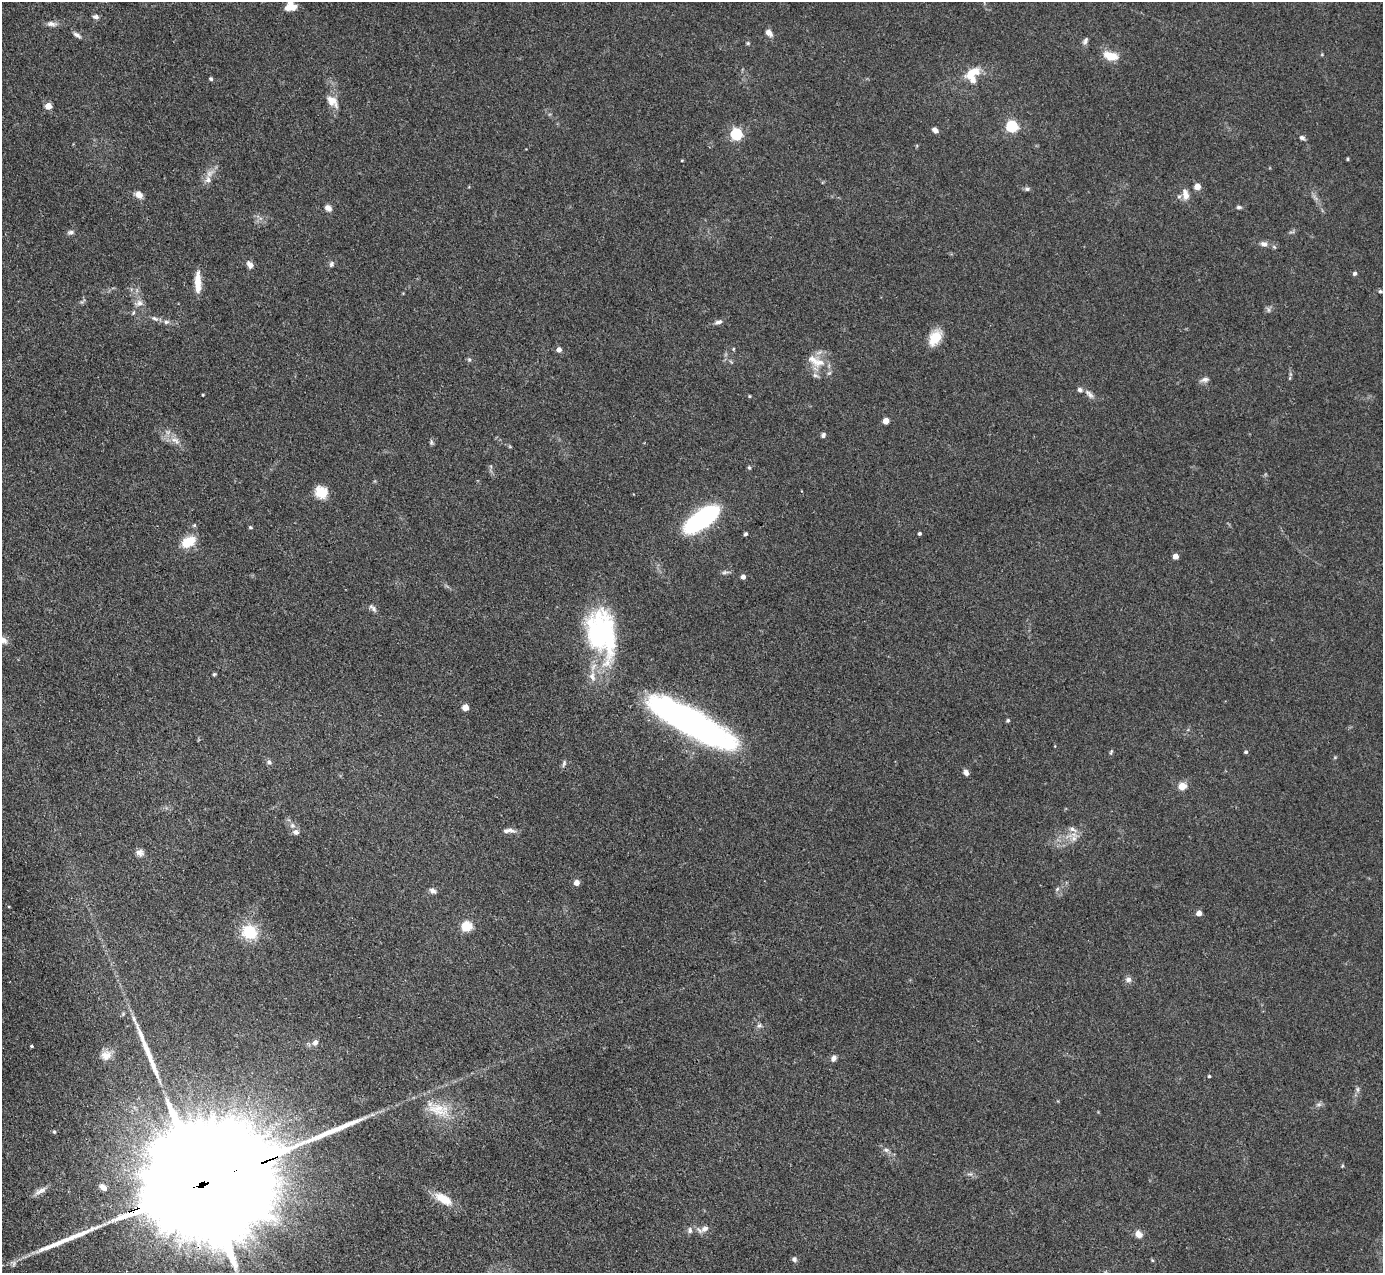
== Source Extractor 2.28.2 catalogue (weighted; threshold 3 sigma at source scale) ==
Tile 7 of 4 x 4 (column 3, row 2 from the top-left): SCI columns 2764-4144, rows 2822-4092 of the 5527 x 5514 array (HDU 1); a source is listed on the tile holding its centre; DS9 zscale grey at full resolution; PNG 1385 x 1275 px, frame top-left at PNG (2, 2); no overlay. Shown black and unused: <1% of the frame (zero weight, under 3 of 4 exposures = <1% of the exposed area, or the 3 px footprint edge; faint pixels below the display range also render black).
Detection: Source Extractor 2.28.2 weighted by HDU 2 'WHT'; one run over the whole footprint, this tile lists its part. Background 0.0867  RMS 0.0058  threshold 0.0263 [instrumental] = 3 sigma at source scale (4.5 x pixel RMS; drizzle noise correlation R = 1.50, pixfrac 1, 0.05/0.05 arcsec/px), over >= 5 px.
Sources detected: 115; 1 inside a brighter object's white glare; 2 long thin detections or spike segments (spike, bleed or trail) — not listed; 6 inside a brighter listed object's ellipse — not listed separately; the other 106 listed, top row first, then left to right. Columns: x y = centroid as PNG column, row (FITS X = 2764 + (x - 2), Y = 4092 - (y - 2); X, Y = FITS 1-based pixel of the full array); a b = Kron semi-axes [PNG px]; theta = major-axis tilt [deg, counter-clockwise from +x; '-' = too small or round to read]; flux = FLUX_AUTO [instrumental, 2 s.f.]
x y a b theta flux
288 8 8 7 - 3.2
96 17 8 6 -7 1.8
51 24 14 6 -4 2.9
769 33 8 6 -43 3.8
77 35 12 5 -32 2
1085 41 9 6 64 1.8
748 43 5 4 - 0.75
1110 56 17 9 -16 9.9
972 74 21 15 56 13
211 79 5 4 - 0.89
332 101 17 10 -44 6.3
48 106 4 4 - 10
1012 126 5 5 - 76
935 130 7 5 -40 2.8
736 134 5 5 - 75
1302 138 7 5 -24 1.5
1348 159 5 3 - 0.56
682 160 4 3 - 0.5
208 180 11 9 -78 3.7
1197 186 5 4 - 8.4
1027 189 7 6 - 1.2
1185 194 16 9 -78 4.9
139 195 10 7 -42 3.7
1239 207 7 4 0 1.1
328 208 9 7 -38 2.7
70 232 10 5 6 1.5
1264 244 8 7 - 2.6
331 264 8 6 74 1.6
250 265 10 7 -50 2.9
1355 273 5 5 - 1.2
198 282 24 7 -89 9.1
1380 291 6 4 1 0.94
139 303 10 9 - 3.3
1268 310 7 4 -90 1.1
155 319 10 6 -28 1.9
166 322 8 6 12 1.6
718 322 11 5 18 2
935 338 19 12 59 11
733 349 5 3 - 0.53
559 350 4 4 - 3.8
813 360 27 12 -45 9.4
1205 380 13 6 16 2.2
1089 394 15 6 -47 2.9
203 395 4 2 - 0.45
749 396 4 3 - 0.57
886 421 4 4 - 10
823 435 6 5 - 1.5
175 440 16 7 -32 5.1
431 442 8 5 83 1.1
749 468 5 4 - 0.79
321 492 14 13 - 9.3
701 519 31 13 35 100
194 525 5 4 - 0.8
250 527 4 4 - 0.89
919 533 4 4 - 1
745 534 4 4 - 1.1
188 542 17 11 30 13
1175 556 4 4 - 6.4
725 572 11 5 6 1.5
743 577 4 4 - 3.1
374 609 10 6 -62 2
601 632 55 31 -77 89
214 674 5 4 - 0.78
465 707 5 4 - 12
1008 720 5 4 - 0.81
691 723 96 24 -28 240
1111 752 6 4 47 0.79
1246 752 5 4 - 1.1
269 762 6 6 - 1.7
564 763 10 5 77 1.4
966 772 6 5 - 2.6
1182 786 5 5 - 19
292 826 6 5 - 1.6
1072 829 12 6 -26 2.9
509 830 18 6 0 3
296 832 7 7 - 2.5
1074 838 9 8 - 3.6
140 853 9 8 - 2.6
577 882 4 4 - 6.1
1057 889 7 4 46 1.1
433 891 9 5 -26 2.2
9 907 4 3 - 0.44
1199 913 4 4 - 5.7
467 926 5 5 - 48
249 932 16 15 - 20
1128 979 8 7 - 2.2
759 1025 7 6 - 1.5
315 1043 9 7 55 2.7
31 1046 3 3 - 0.83
106 1055 14 12 19 5.6
834 1058 7 5 62 2.8
1209 1076 3 3 - 0.82
1357 1089 8 5 -84 1.5
1319 1104 8 5 17 1.5
439 1109 36 17 -17 18
54 1132 5 4 - 0.81
886 1150 8 6 -14 1.7
199 1185 98 23 20 69000
103 1187 9 6 -37 3.6
40 1191 19 6 29 3.5
443 1199 24 10 -31 11
705 1229 12 8 27 3.4
690 1230 8 6 -79 1.9
1139 1234 9 7 -54 4.1
794 1259 6 6 - 1.7
1152 1260 5 3 - 0.6
Overlapping masked pixels (flux is a lower limit): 1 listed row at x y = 199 1185